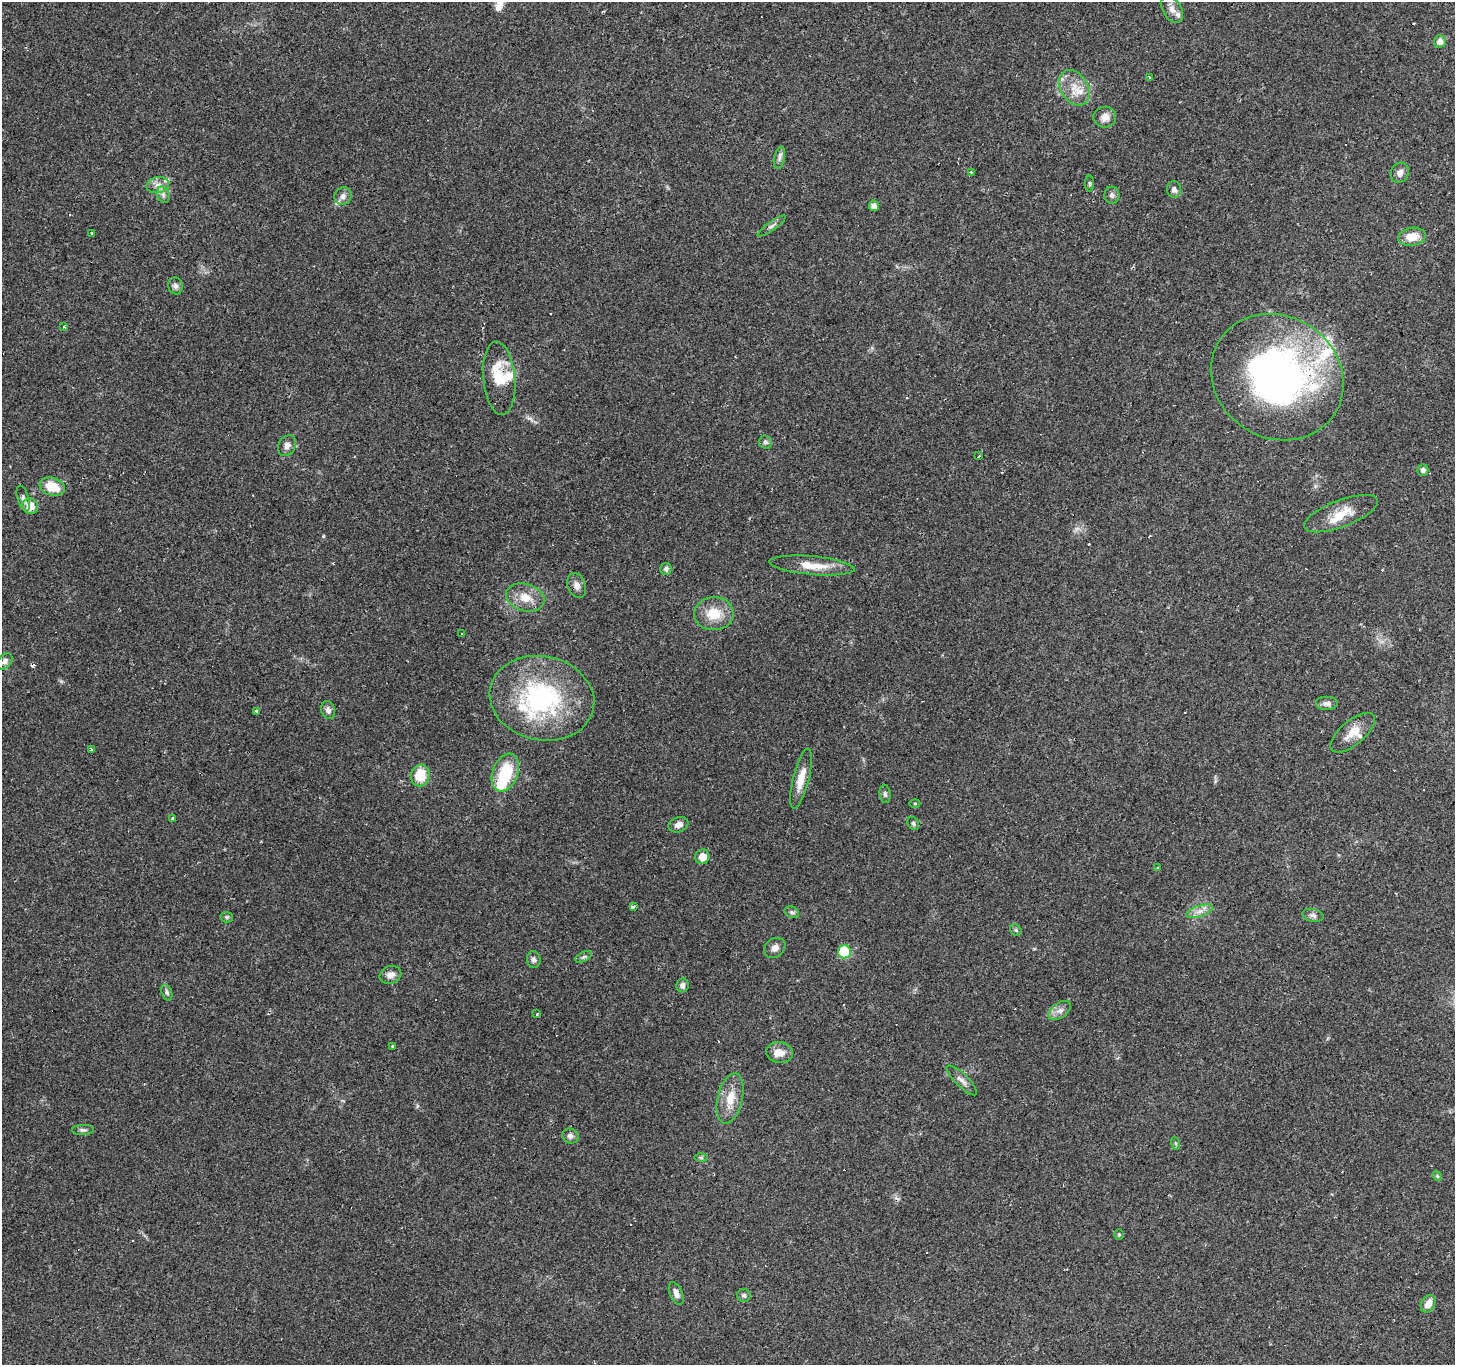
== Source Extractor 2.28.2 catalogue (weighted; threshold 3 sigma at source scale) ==
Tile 10 of 4 x 4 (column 2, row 3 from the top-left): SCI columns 1454-2906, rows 1555-2917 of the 5817 x 5901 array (HDU 1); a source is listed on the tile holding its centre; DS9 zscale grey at full resolution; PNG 1457 x 1367 px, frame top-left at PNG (2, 2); each listed source drawn as its Kron ellipse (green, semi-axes under 4 px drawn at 4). Shown black and unused: <1% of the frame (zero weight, under 2 of 3 exposures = <1% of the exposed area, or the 3 px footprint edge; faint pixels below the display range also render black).
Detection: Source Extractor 2.28.2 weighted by HDU 2 'WHT'; one run over the whole footprint, this tile lists its part. Background 0.0945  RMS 0.0063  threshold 0.0282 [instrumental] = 3 sigma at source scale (4.5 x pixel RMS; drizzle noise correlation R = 1.50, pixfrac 1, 0.0396/0.0396 arcsec/px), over >= 5 px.
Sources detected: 111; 1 too faint to see at this stretch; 1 inside a brighter object's white glare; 19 cosmic-ray / hot-pixel residue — neither listed nor drawn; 9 inside a brighter listed object's ellipse — not listed separately; the other 81 listed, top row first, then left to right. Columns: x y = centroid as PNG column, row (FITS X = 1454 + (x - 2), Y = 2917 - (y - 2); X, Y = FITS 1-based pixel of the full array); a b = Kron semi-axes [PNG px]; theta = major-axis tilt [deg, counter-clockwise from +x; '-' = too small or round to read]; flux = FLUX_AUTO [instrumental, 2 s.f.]
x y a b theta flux
1172 9 14 9 -59 4.7
1440 41 6 6 - 3.6
1150 78 3 2 - 0.73
1074 88 19 13 -60 10
1105 117 11 10 - 4.9
779 158 11 5 79 2.3
971 172 3 3 - 1.2
1400 173 10 9 - 3.2
1089 184 8 4 -90 0.99
158 185 11 8 9 3.8
1174 189 8 7 - 2.4
163 195 8 6 -70 2.2
1112 195 8 7 - 2.1
343 196 9 8 - 3
874 206 5 5 - 3.5
772 226 17 4 36 2.1
91 233 3 3 - 1.7
1412 237 14 9 9 10
175 286 9 7 -76 2.3
64 327 3 3 - 4.1
1277 377 68 61 -33 250
499 378 37 16 -85 21
765 442 7 6 - 1.6
287 446 11 8 61 3.3
979 456 3 3 - 1.5
1423 470 5 5 - 2.4
52 487 13 9 -17 14
23 499 13 5 -73 2.1
30 506 8 7 - 8.1
1341 514 39 13 21 14
812 565 43 9 -5 14
666 569 6 5 - 2.2
577 585 13 9 -68 3.5
525 597 20 13 -16 10
714 614 20 16 3 15
462 633 3 2 - 0.66
4 661 9 6 47 3
542 698 53 42 -12 90
1327 703 11 7 0 2.7
328 710 9 7 -72 2.4
257 712 3 3 - 4.2
1353 733 27 12 40 9.8
91 749 3 3 - 4.5
505 773 20 12 70 27
420 775 11 9 82 17
801 779 31 8 76 9.9
885 794 9 5 -82 1.5
915 803 5 3 - 0.58
172 818 3 3 - 0.9
913 823 7 5 -60 1.4
678 825 10 7 21 3.4
702 857 7 7 - 6.1
1158 868 3 3 - 1.9
633 907 4 3 - 2.7
1200 911 14 5 18 3.9
792 912 7 5 -21 1.5
1313 915 11 6 -12 2.3
226 917 6 5 - 1.1
1016 930 6 5 - 1
775 948 11 9 37 3.1
844 952 6 6 - 40
583 957 9 4 27 1.3
534 960 8 7 - 1.9
390 975 11 9 21 4
682 985 7 6 - 2.2
167 992 8 5 -72 1.4
1059 1010 13 7 34 3.8
537 1014 3 3 - 1.4
393 1046 3 3 - 1.4
780 1053 13 10 -7 6.4
962 1080 20 6 -44 3.7
730 1098 25 12 76 12
83 1130 11 5 3 1.7
570 1136 8 7 - 2.5
1175 1143 6 4 -70 0.82
701 1158 7 4 0 1.1
1437 1176 5 4 - 0.79
1119 1235 5 5 - 0.87
676 1293 12 6 -68 3.3
744 1295 6 6 - 1.5
1428 1304 9 7 58 5.4
Overlapping masked pixels (flux is a lower limit): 1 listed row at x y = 499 378